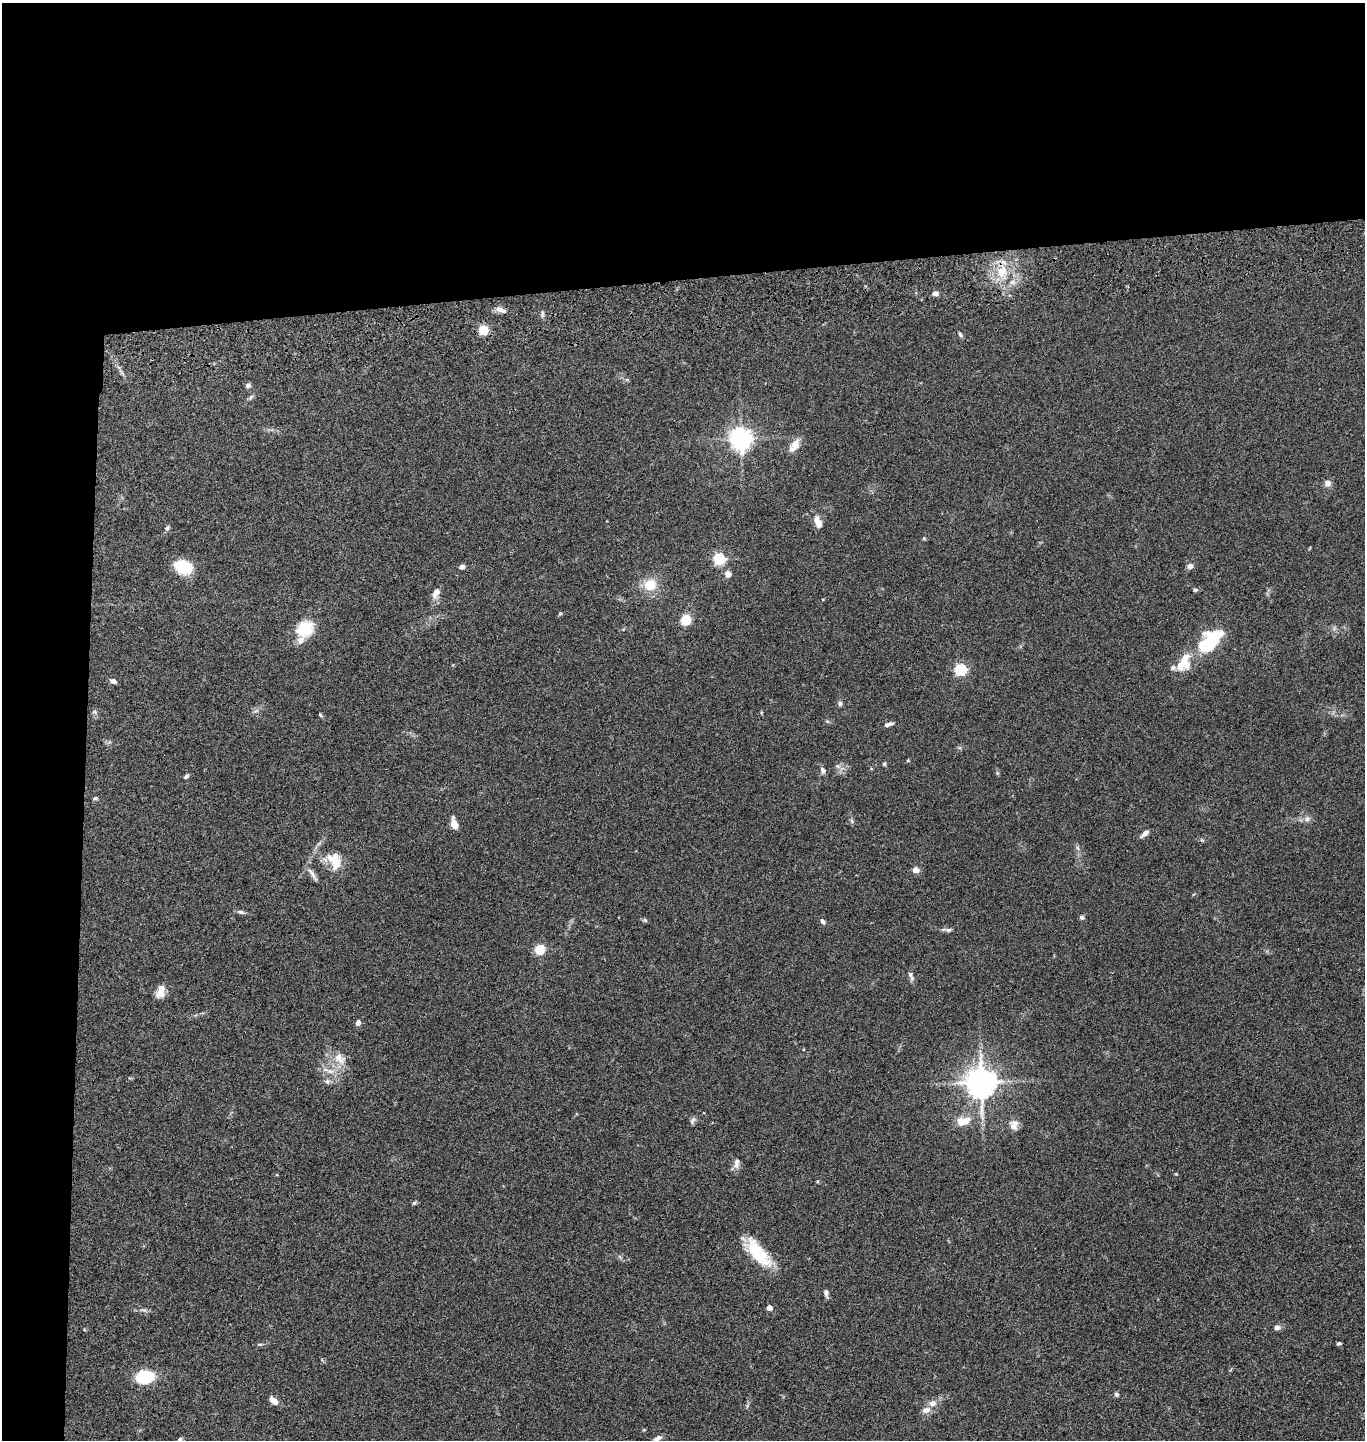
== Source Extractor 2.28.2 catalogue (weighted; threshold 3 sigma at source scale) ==
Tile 1 of 3 x 3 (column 1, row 1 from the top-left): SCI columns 144-1506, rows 2994-4431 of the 4367 x 4546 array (HDU 1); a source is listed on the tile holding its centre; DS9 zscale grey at full resolution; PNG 1367 x 1442 px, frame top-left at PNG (2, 3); no overlay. Shown black and unused: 24% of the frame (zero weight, under 3 of 4 exposures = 6% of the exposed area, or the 3 px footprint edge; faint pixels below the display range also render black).
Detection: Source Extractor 2.28.2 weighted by HDU 2 'WHT'; one run over the whole footprint, this tile lists its part. Background 0.0845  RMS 0.0061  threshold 0.0274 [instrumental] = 3 sigma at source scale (4.5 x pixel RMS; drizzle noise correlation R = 1.50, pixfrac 1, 0.05/0.05 arcsec/px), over >= 5 px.
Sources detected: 86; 1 inside a brighter object's white glare — not listed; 5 inside a brighter listed object's ellipse — not listed separately; the other 80 listed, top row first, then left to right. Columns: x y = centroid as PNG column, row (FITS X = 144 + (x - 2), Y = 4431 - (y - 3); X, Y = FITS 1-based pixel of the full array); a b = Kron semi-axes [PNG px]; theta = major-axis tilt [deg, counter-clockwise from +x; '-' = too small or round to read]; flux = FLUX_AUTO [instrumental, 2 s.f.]
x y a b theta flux
1002 271 25 15 87 17
935 293 7 5 7 2.9
501 310 16 6 -20 3.3
542 314 9 4 83 1.3
483 330 5 5 - 39
960 334 8 4 -53 1.1
248 385 6 5 - 1.8
251 397 8 5 60 1.3
740 438 7 7 - 440
794 445 18 9 59 6.4
1328 483 8 8 - 3
817 521 13 7 -67 6.5
167 528 8 5 58 1.2
924 538 5 4 - 0.63
719 558 5 5 - 73
1190 566 7 6 - 2.5
183 567 17 11 -22 26
462 567 6 5 - 2.2
728 574 7 7 - 3.3
650 584 11 10 - 14
1195 590 6 5 - 0.95
436 592 12 7 68 4.7
560 613 5 4 - 0.8
685 619 5 5 - 38
304 629 20 16 40 20
1209 642 29 14 43 48
1183 660 24 13 46 12
960 669 5 5 - 68
113 681 7 5 -24 2.5
840 703 6 6 - 1.4
256 711 7 4 19 1.2
95 712 8 5 -26 1.2
320 715 6 4 -52 0.83
827 721 6 4 -18 0.78
889 724 12 5 15 2
884 764 5 4 - 0.81
838 766 8 6 -21 1.8
823 770 10 6 -69 1.9
186 776 7 4 41 1.3
95 798 6 4 11 0.98
1307 819 8 8 - 2.3
852 821 7 4 -71 1
454 823 12 7 -72 5.3
1145 833 10 5 40 3
1202 840 6 4 -43 0.81
1078 848 7 4 -70 1.2
336 862 27 15 -48 13
916 870 4 4 - 9
313 875 23 5 -58 3.1
241 912 11 5 -13 1.6
1082 917 6 5 - 1.4
645 920 6 5 - 1
823 921 8 5 -53 1.6
947 930 13 5 -7 2
540 949 5 5 - 37
911 976 14 5 -70 2
160 991 16 9 72 6.3
358 1023 6 5 - 2.4
339 1058 21 13 -47 8.8
330 1071 14 6 -13 4.2
327 1081 8 7 - 1.7
981 1082 9 9 - 1000
693 1120 11 6 63 1.7
963 1121 18 11 13 9.3
1014 1125 14 11 85 4.2
736 1165 10 8 68 2.9
414 1203 7 4 44 0.82
758 1253 39 15 -48 25
826 1293 9 5 -78 1.8
769 1308 4 4 - 5.8
144 1310 9 3 -5 1.4
1277 1327 8 6 -1 2.4
1339 1343 5 4 - 0.96
142 1376 16 13 63 21
1116 1394 5 5 - 1.4
273 1400 9 6 -43 5.1
933 1403 10 8 23 3.7
644 1430 5 3 - 0.59
657 1438 11 6 32 2.5
180 1439 7 5 42 1.2
Overlapping masked pixels (flux is a lower limit): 1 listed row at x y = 1002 271
Isophote crosses this tile's border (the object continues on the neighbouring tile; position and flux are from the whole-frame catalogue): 2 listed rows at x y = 657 1438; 180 1439